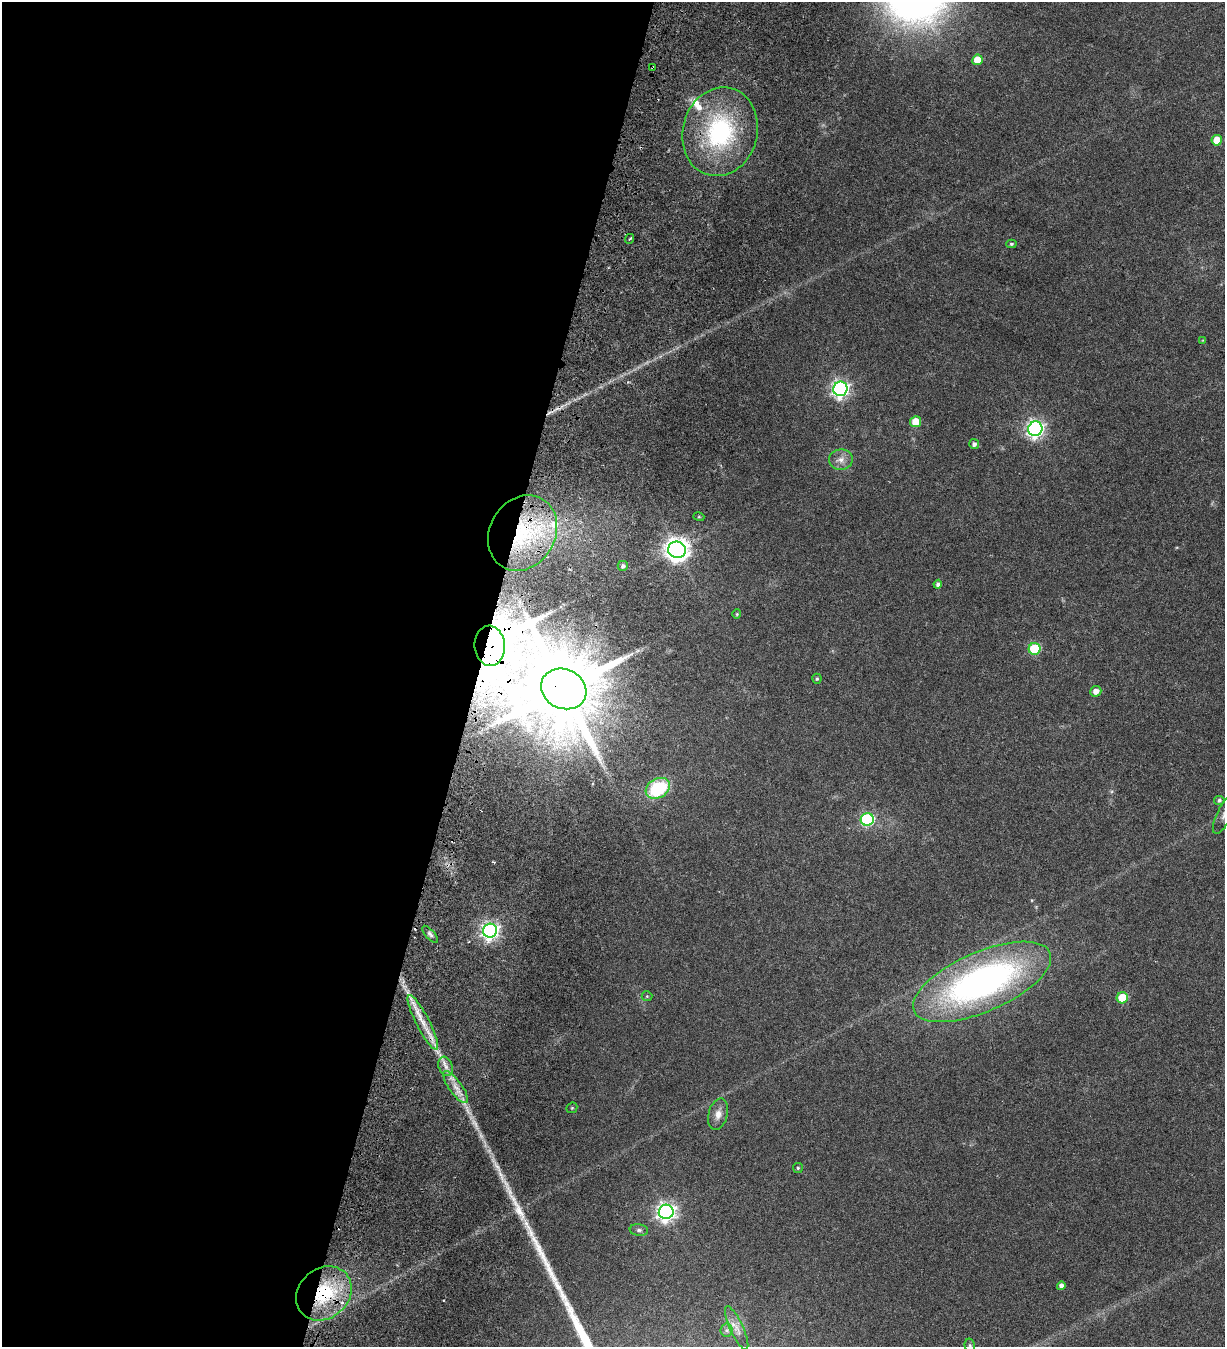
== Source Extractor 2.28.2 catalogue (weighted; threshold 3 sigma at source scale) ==
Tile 5 of 4 x 4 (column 1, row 2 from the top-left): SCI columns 392-1614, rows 2797-4141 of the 5817 x 5693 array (HDU 1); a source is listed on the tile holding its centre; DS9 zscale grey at full resolution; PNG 1227 x 1349 px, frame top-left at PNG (2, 2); each listed source drawn as its Kron ellipse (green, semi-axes under 4 px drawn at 4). Shown black and unused: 39% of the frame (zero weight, under 3 of 6 exposures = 11% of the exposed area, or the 3 px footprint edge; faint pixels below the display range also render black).
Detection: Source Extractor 2.28.2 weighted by HDU 2 'WHT'; one run over the whole footprint, this tile lists its part. Background 0.0537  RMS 0.004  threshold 0.0162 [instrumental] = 3 sigma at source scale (4.09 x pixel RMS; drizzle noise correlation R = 1.36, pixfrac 0.8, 0.0396/0.0396 arcsec/px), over >= 5 px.
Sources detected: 51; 1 too faint to see at this stretch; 2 cosmic-ray / hot-pixel residue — neither listed nor drawn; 3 inside a brighter listed object's ellipse — not listed separately; the other 45 listed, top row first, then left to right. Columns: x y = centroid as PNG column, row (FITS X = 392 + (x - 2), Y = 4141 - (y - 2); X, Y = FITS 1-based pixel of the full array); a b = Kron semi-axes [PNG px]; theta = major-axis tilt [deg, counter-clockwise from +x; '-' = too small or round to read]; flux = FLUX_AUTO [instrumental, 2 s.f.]
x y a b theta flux
977 60 5 5 - 6.7
653 68 3 2 - 0.44
720 132 45 37 75 43
1217 140 5 5 - 6.3
629 239 5 3 - 0.42
1011 244 5 4 - 0.48
1203 340 4 3 - 0.28
840 389 7 7 - 130
916 422 5 5 - 8
1035 429 7 7 - 130
974 444 5 5 - 1.1
841 460 12 10 7 2.7
699 517 5 3 - 0.37
523 533 39 32 59 40
677 550 9 8 - 320
623 566 5 5 - 0.87
938 584 4 4 - 1.2
737 614 4 4 - 0.4
490 646 20 15 -85 2200
1034 649 6 5 - 24
817 679 5 4 - 0.54
564 689 23 19 -26 5000
1096 691 5 5 - 2.5
658 788 13 9 30 23
1219 800 5 4 - 0.69
1224 814 21 7 64 2.5
867 819 6 6 - 46
490 931 7 7 - 140
430 934 11 4 -48 1
982 982 74 29 23 140
647 996 5 5 - 0.46
1122 998 5 5 - 14
423 1022 30 6 -63 6.5
446 1066 10 7 -70 2
456 1087 19 6 -54 3.5
572 1108 6 5 - 0.44
718 1114 16 9 75 2.9
798 1168 5 5 - 0.49
666 1212 7 7 - 160
639 1230 9 6 -7 0.97
1061 1286 4 4 - 1.7
324 1293 30 25 41 27
737 1328 24 6 -65 2.7
727 1330 6 6 - 0.95
970 1346 7 5 -75 0.63
Overlapping masked pixels (flux is a lower limit): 6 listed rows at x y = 653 68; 523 533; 490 646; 564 689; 423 1022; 324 1293
Isophote crosses this tile's border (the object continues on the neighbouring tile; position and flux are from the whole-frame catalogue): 2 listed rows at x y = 1224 814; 970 1346
Unlisted compact peaks at least as high as the median listed source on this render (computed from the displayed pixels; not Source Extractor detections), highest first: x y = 519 1211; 551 1273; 543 1256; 567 1304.